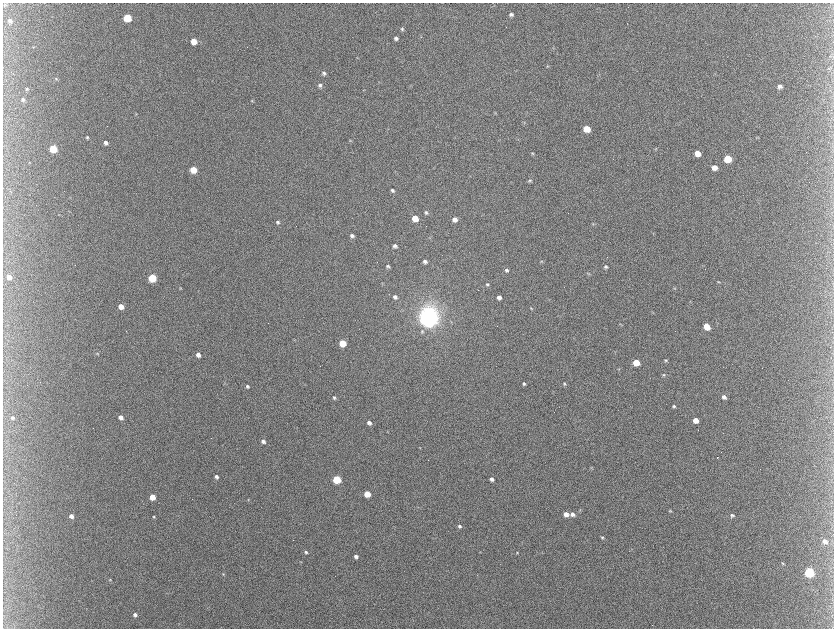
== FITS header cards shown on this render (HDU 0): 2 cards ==
NAXIS1  =                 1663 / length of data axis 1
NAXIS2  =                 1252 / length of data axis 2

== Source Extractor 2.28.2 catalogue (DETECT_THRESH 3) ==
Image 1663 x 1252 px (HDU 0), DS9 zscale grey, zoomed out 1/2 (1 PNG px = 2 x 2 image px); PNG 836 x 630 px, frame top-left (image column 2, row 1251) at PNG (3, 3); no overlay
Background 379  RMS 11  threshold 32.7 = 3 sigma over >= 5 px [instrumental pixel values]
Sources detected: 130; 20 cannot appear on this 1/2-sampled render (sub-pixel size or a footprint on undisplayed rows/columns) and are not listed; the other 110 listed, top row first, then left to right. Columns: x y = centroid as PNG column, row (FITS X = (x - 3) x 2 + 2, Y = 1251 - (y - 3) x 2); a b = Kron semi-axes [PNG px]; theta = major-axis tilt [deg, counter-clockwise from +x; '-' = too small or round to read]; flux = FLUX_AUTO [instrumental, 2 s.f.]
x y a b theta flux
5 4 2 2 - 1.2e+03
511 14 5 4 - 6.7e+03
127 18 5 5 - 9.4e+04
10 21 6 5 - 6.2e+03
402 29 5 4 - 3.7e+03
396 38 5 4 - 5.7e+03
194 41 5 4 - 3.0e+04
547 66 4 3 - 1.9e+03
829 68 5 2 - 1.6e+03
324 73 5 5 - 5.8e+03
56 79 5 4 - 2.7e+03
320 85 6 5 - 6.4e+03
780 86 5 4 - 7.8e+03
27 89 4 3 - 2.3e+03
23 99 5 5 - 4.2e+03
252 101 5 3 - 2.1e+03
495 113 4 3 - 1.7e+03
136 114 4 3 - 1.3e+03
524 122 6 3 -28 1.7e+03
587 129 5 4 - 5.1e+04
87 137 4 3 - 2.7e+03
757 138 5 1 - 1.2e+03
350 141 4 3 - 1.6e+03
106 143 4 4 - 7.7e+03
53 149 5 5 - 1.0e+05
655 149 4 2 - 1.6e+03
532 153 4 3 - 2.1e+03
697 153 5 4 - 2.4e+04
728 159 5 5 - 6.6e+04
714 167 5 4 - 1.6e+04
193 170 5 4 - 5.0e+04
530 181 5 4 - 3.6e+03
392 190 4 3 - 5.1e+03
426 212 5 4 - 4.6e+03
415 218 5 4 - 4.7e+04
455 220 5 4 - 1.2e+04
278 222 5 4 - 4.8e+03
593 224 4 3 - 1.9e+03
352 236 5 4 - 6.8e+03
395 246 4 4 - 6.4e+03
541 261 4 3 - 2.2e+03
425 262 4 3 - 6.1e+03
388 266 5 4 - 3.8e+03
606 267 4 3 - 4.5e+03
506 270 5 4 - 4.9e+03
588 273 5 3 - 2.2e+03
9 277 4 4 - 1.4e+04
152 278 5 4 - 1.3e+05
718 282 4 3 - 2.0e+03
382 283 4 2 - 1.5e+03
487 284 4 3 - 3.2e+03
180 288 4 3 - 1.9e+03
674 288 4 2 - 1.4e+03
478 290 2 1 - 8.0e+02
395 297 5 4 - 6.7e+03
499 297 4 4 - 1.0e+04
690 302 4 2 - 1.5e+03
121 306 4 4 - 2.6e+04
531 308 4 3 - 2.0e+03
652 312 4 3 - 1.7e+03
428 318 6 6 - 3.4e+06
620 324 3 2 - 1.3e+03
707 327 6 4 -53 3.4e+04
422 331 5 5 - 3.5e+03
343 343 4 4 - 6.7e+04
97 354 4 4 - 2.0e+03
198 355 4 4 - 1.4e+04
666 360 4 3 - 2.6e+03
636 362 5 4 - 5.4e+04
619 369 3 3 - 1.5e+03
663 375 5 4 - 3.2e+03
524 384 4 3 - 3.4e+03
564 384 4 3 - 2.4e+03
247 386 4 3 - 4.2e+03
724 397 5 4 - 7.4e+03
334 398 4 3 - 3.6e+03
674 406 3 3 - 3.6e+03
121 417 4 4 - 1.3e+04
13 418 4 4 - 4.9e+03
695 420 4 4 - 2.3e+04
369 423 5 4 - 8.1e+03
263 441 5 4 - 8.0e+03
420 447 4 3 - 1.5e+03
721 452 2 1 - 1.2e+03
717 457 2 1 - 8.8e+02
591 467 4 4 - 1.8e+03
217 477 4 3 - 5.5e+03
337 479 4 4 - 1.3e+05
492 479 4 3 - 8.7e+03
367 494 4 4 - 5.6e+04
152 497 4 4 - 4.2e+04
248 500 4 3 - 1.8e+03
670 511 4 4 - 2.2e+03
566 514 4 4 - 1.6e+04
572 514 5 4 - 1.0e+04
732 515 5 4 - 4.5e+03
71 516 4 4 - 1.2e+04
154 517 4 3 - 2.1e+03
459 526 4 4 - 5.0e+03
602 537 4 4 - 3.0e+03
825 541 6 4 -35 1.1e+04
306 552 4 3 - 4.2e+03
517 552 4 3 - 1.8e+03
356 556 4 3 - 6.3e+03
783 563 5 3 - 2.4e+03
809 572 5 4 - 2.3e+05
223 574 3 3 - 2.2e+03
110 579 3 3 - 1.5e+03
135 615 4 4 - 7.1e+03
652 625 2 1 - 4.7e+02
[20 sub-pixel or undisplayed-footprint detections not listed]